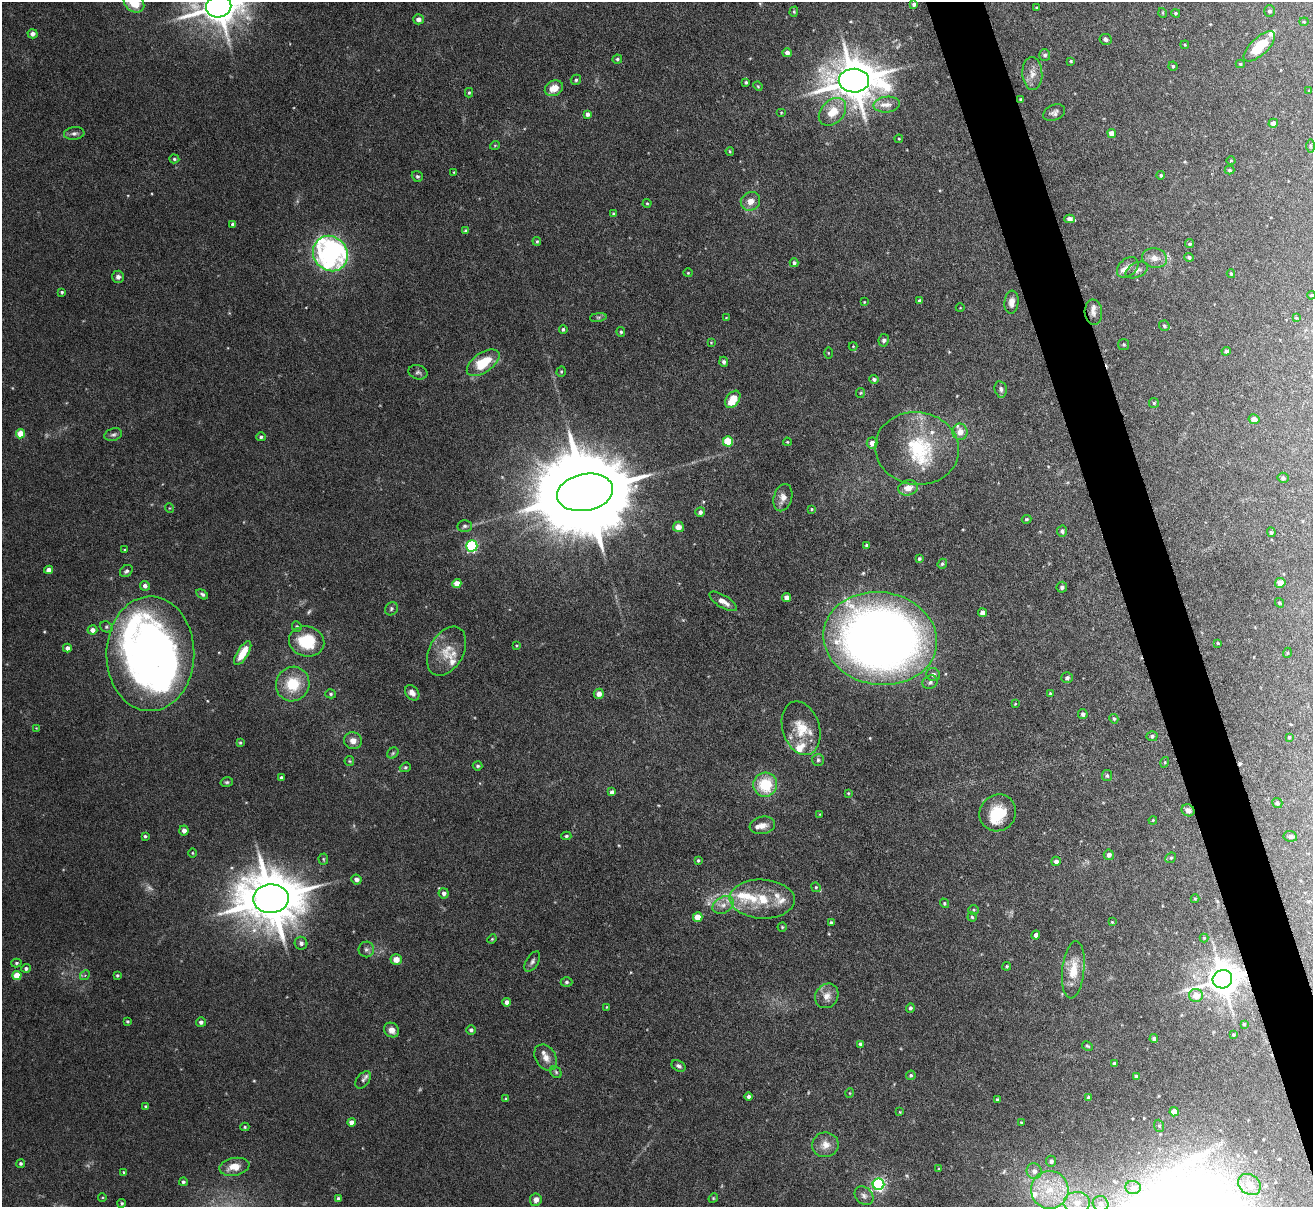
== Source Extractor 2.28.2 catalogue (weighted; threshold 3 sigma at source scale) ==
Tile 6 of 4 x 4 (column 2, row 2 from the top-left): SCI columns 1313-2623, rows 2553-3757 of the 5247 x 5228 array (HDU 1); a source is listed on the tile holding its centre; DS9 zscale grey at full resolution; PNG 1315 x 1209 px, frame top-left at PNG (2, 2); each listed source drawn as its Kron ellipse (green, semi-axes under 4 px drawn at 4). Shown black and unused: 4% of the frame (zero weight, under 4 of 8 exposures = <1% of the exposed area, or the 3 px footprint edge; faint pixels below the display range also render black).
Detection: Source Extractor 2.28.2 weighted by HDU 2 'WHT'; one run over the whole footprint, this tile lists its part. Background 0.0598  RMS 0.0025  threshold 0.0101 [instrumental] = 3 sigma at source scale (4.09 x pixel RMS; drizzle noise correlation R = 1.36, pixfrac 0.8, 0.05/0.05 arcsec/px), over >= 5 px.
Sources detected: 301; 6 too faint to see at this stretch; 2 inside a brighter object's white glare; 2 cosmic-ray / hot-pixel residue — neither listed nor drawn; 21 inside a brighter listed object's ellipse — not listed separately; the other 270 listed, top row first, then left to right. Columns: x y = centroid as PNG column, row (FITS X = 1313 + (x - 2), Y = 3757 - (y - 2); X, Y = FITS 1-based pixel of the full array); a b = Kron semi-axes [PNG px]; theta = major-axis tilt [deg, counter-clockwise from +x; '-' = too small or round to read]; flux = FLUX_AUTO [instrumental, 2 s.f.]
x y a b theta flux
134 3 11 8 -38 5.6
914 4 4 4 - 0.74
219 6 13 11 11 710
1036 8 4 2 - 0.2
1270 11 6 5 - 0.49
794 12 5 4 - 0.32
1163 13 5 3 - 0.19
1176 13 4 3 - 0.27
418 19 5 5 - 1
1304 22 4 4 - 0.24
33 34 5 4 - 1.1
1106 39 6 5 - 0.79
1185 45 4 3 - 0.2
1259 46 20 8 43 8
787 53 4 4 - 1.2
1045 55 6 5 - 0.63
617 59 4 4 - 0.4
1071 61 4 4 - 0.27
1240 64 4 4 - 0.3
1173 66 4 4 - 0.33
1032 74 16 10 -86 2.1
576 80 5 5 - 0.48
854 81 15 12 -1 870
746 82 4 3 - 0.37
758 86 5 4 - 0.24
554 88 9 7 26 2.6
1309 91 4 3 - 0.19
469 93 5 4 - 0.35
1021 99 4 3 - 0.34
887 105 13 8 7 1.8
781 112 5 3 - 0.2
832 112 16 11 46 4.7
1054 113 11 7 25 0.94
587 114 4 4 - 0.81
1273 123 5 4 - 1.6
74 133 10 6 6 0.78
1112 133 4 4 - 2.5
899 139 4 4 - 0.2
495 145 5 3 - 0.19
1310 146 7 4 -89 0.48
730 151 4 3 - 0.26
174 159 5 4 - 0.36
1231 161 4 3 - 0.18
1230 170 5 3 - 0.36
454 172 4 3 - 0.2
1161 175 4 4 - 0.38
417 176 6 5 - 0.39
750 201 10 9 - 2.1
647 203 4 4 - 0.26
613 214 4 4 - 0.3
1069 219 5 4 - 1.2
233 224 4 4 - 0.59
466 231 4 3 - 0.57
537 241 4 3 - 0.28
1190 244 4 4 - 0.46
330 254 18 16 -50 55
1189 257 5 4 - 0.53
1154 258 12 9 -11 2.1
794 263 4 4 - 0.51
1128 267 12 8 42 1.5
1137 270 12 7 26 1
688 273 4 4 - 0.23
1231 274 4 3 - 0.33
118 277 6 6 - 0.88
62 292 4 3 - 0.35
1311 295 4 4 - 0.25
919 301 4 3 - 0.49
864 302 3 3 - 0.18
1011 302 11 7 83 1.5
960 308 4 3 - 0.15
1093 312 13 8 -85 1.1
598 317 8 4 8 0.45
726 318 3 2 - 0.14
1296 318 4 3 - 0.22
1164 326 5 5 - 0.39
563 329 4 4 - 0.4
621 332 5 4 - 0.43
884 340 6 5 - 0.61
711 343 4 4 - 0.21
1124 344 5 5 - 0.34
853 346 4 4 - 0.18
1226 351 4 4 - 0.53
828 353 5 3 - 0.21
724 362 5 4 - 0.6
483 363 18 9 34 7.3
561 371 5 4 - 0.31
418 372 9 7 -14 0.7
874 379 5 4 - 0.51
1001 389 8 6 -78 0.73
860 393 5 4 - 0.27
733 399 9 6 56 4.8
1154 403 5 5 - 0.31
1254 419 5 5 - 1.5
960 432 8 7 - 2.2
20 434 5 4 - 5.4
113 435 9 6 17 0.66
261 437 5 4 - 0.47
728 441 5 5 - 10
787 442 4 3 - 0.22
872 443 6 5 - 1.3
917 448 42 36 -7 17
1283 478 5 5 - 0.57
908 488 10 7 13 2.2
585 492 28 18 11 5800
783 498 14 9 74 1.9
169 508 5 3 - 0.2
811 509 3 3 - 0.22
700 512 5 4 - 0.72
1026 519 5 3 - 0.28
465 526 7 6 - 0.55
678 527 5 5 - 2
1062 531 5 5 - 0.59
1271 532 5 4 - 0.4
867 545 4 4 - 0.79
472 546 5 5 - 28
124 550 3 3 - 0.23
919 559 4 3 - 0.34
942 564 5 4 - 0.38
48 570 4 4 - 1.8
126 571 7 5 37 0.55
457 583 4 4 - 3.5
1280 583 5 5 - 1.8
145 586 5 5 - 0.91
1062 587 5 5 - 0.6
202 594 6 4 -32 0.49
786 597 4 4 - 1.3
723 601 15 6 -32 1.9
1279 603 5 3 - 0.31
391 609 7 6 - 0.49
982 613 4 4 - 1.7
297 626 5 4 - 0.35
106 627 7 5 -20 0.42
92 630 5 4 - 1.2
880 639 57 46 -9 230
307 641 18 15 -13 9.7
1218 643 4 3 - 0.25
516 645 4 3 - 0.19
67 648 4 4 - 1.2
447 651 26 17 61 5
243 653 13 5 58 4.2
1287 653 5 3 - 0.21
150 654 57 44 89 130
933 675 7 6 - 1
1067 678 5 5 - 0.63
930 682 8 6 26 0.65
293 684 17 16 - 7.8
412 693 8 6 -51 1.3
1050 693 4 3 - 0.28
331 694 5 4 - 0.38
599 694 5 5 - 1.6
1015 704 4 3 - 0.19
1083 714 5 5 - 0.7
1114 719 5 4 - 0.38
36 728 4 4 - 0.2
801 728 27 18 -72 6
1152 736 5 5 - 0.48
1289 737 3 3 - 0.22
353 741 9 8 - 1.7
240 743 4 3 - 0.27
393 753 6 5 - 0.39
818 760 6 6 - 0.49
349 761 5 4 - 0.3
1165 762 5 3 - 0.21
478 766 5 4 - 0.4
405 767 6 4 21 0.35
1107 776 5 5 - 0.42
281 778 3 3 - 0.55
227 782 6 4 13 0.37
765 785 12 12 - 9.2
612 792 4 4 - 0.67
848 793 4 3 - 0.22
1277 803 5 5 - 0.55
1188 810 6 5 - 1.1
998 813 19 17 48 7.1
820 814 3 2 - 0.17
1153 820 4 3 - 0.22
762 825 13 8 11 1.7
184 831 5 4 - 1.2
145 836 3 3 - 0.36
566 836 5 4 - 0.33
1290 836 7 5 -7 0.74
192 853 5 3 - 0.21
1109 855 5 5 - 1
1171 858 6 5 - 0.36
323 859 5 5 - 0.32
698 860 4 3 - 0.29
1056 861 5 4 - 0.75
356 879 5 5 - 0.95
816 887 5 4 - 0.29
444 893 5 5 - 0.8
271 899 18 14 1 1500
762 899 32 19 -2 8.7
1195 899 4 4 - 0.24
944 903 5 4 - 0.35
723 905 11 8 28 1.7
973 910 5 5 - 0.33
698 917 5 4 - 4.2
972 917 5 4 - 0.35
1112 922 3 3 - 0.2
831 923 3 3 - 0.43
782 927 4 4 - 0.28
1036 935 4 4 - 0.84
1204 938 4 4 - 0.22
492 939 5 4 - 0.25
301 943 6 6 - 0.72
366 949 8 7 - 0.77
396 959 5 5 - 2
532 962 11 6 59 0.74
16 963 5 4 - 0.37
1007 966 4 4 - 0.3
26 968 4 4 - 0.58
1073 970 29 11 84 4.6
85 975 5 4 - 0.32
117 975 3 3 - 0.3
17 976 4 4 - 5.3
1222 979 10 9 - 490
566 982 6 4 0 0.43
1196 995 7 6 - 2.6
827 996 13 11 55 2
507 1002 4 4 - 0.91
607 1007 4 4 - 0.23
910 1008 5 4 - 0.55
127 1021 4 4 - 0.28
201 1022 5 4 - 0.72
1244 1024 4 4 - 0.26
391 1030 8 7 - 1.4
471 1030 5 4 - 0.61
1233 1035 3 3 - 0.3
1154 1038 4 4 - 0.63
860 1044 4 3 - 0.63
1087 1046 6 3 -27 0.28
546 1057 14 10 -58 1.9
1114 1063 3 3 - 0.42
679 1066 7 5 -28 0.63
556 1072 6 5 - 0.41
911 1075 5 4 - 0.39
1136 1076 4 3 - 0.36
363 1080 10 6 51 0.74
850 1093 5 3 - 0.18
749 1096 4 4 - 0.63
1089 1097 4 3 - 0.7
506 1099 3 3 - 0.28
997 1100 4 3 - 0.49
146 1107 4 3 - 0.38
900 1112 4 3 - 0.19
1174 1112 5 4 - 2.7
351 1122 4 4 - 1.5
1021 1122 3 3 - 0.19
1159 1126 6 5 - 0.36
245 1127 4 4 - 0.33
825 1145 13 12 - 2.4
1051 1161 5 5 - 0.76
21 1163 4 4 - 0.4
234 1167 15 8 11 3.1
939 1169 4 2 - 0.19
1034 1171 8 7 - 1.3
124 1172 4 3 - 0.27
183 1182 4 4 - 0.46
878 1184 6 6 - 49
1249 1184 12 9 -34 3.5
1133 1187 8 6 -5 0.75
1050 1190 19 19 - 8.6
864 1196 10 8 -44 1
102 1197 4 3 - 0.21
338 1198 4 4 - 0.51
713 1198 5 4 - 0.28
536 1200 6 5 - 1.7
122 1203 4 4 - 0.36
1077 1203 13 11 -2 3.6
1101 1204 8 7 - 1.2
Overlapping masked pixels (flux is a lower limit): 2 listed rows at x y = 1188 810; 1222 979
Isophote crosses this tile's border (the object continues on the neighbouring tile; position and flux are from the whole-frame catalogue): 2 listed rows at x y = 134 3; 219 6